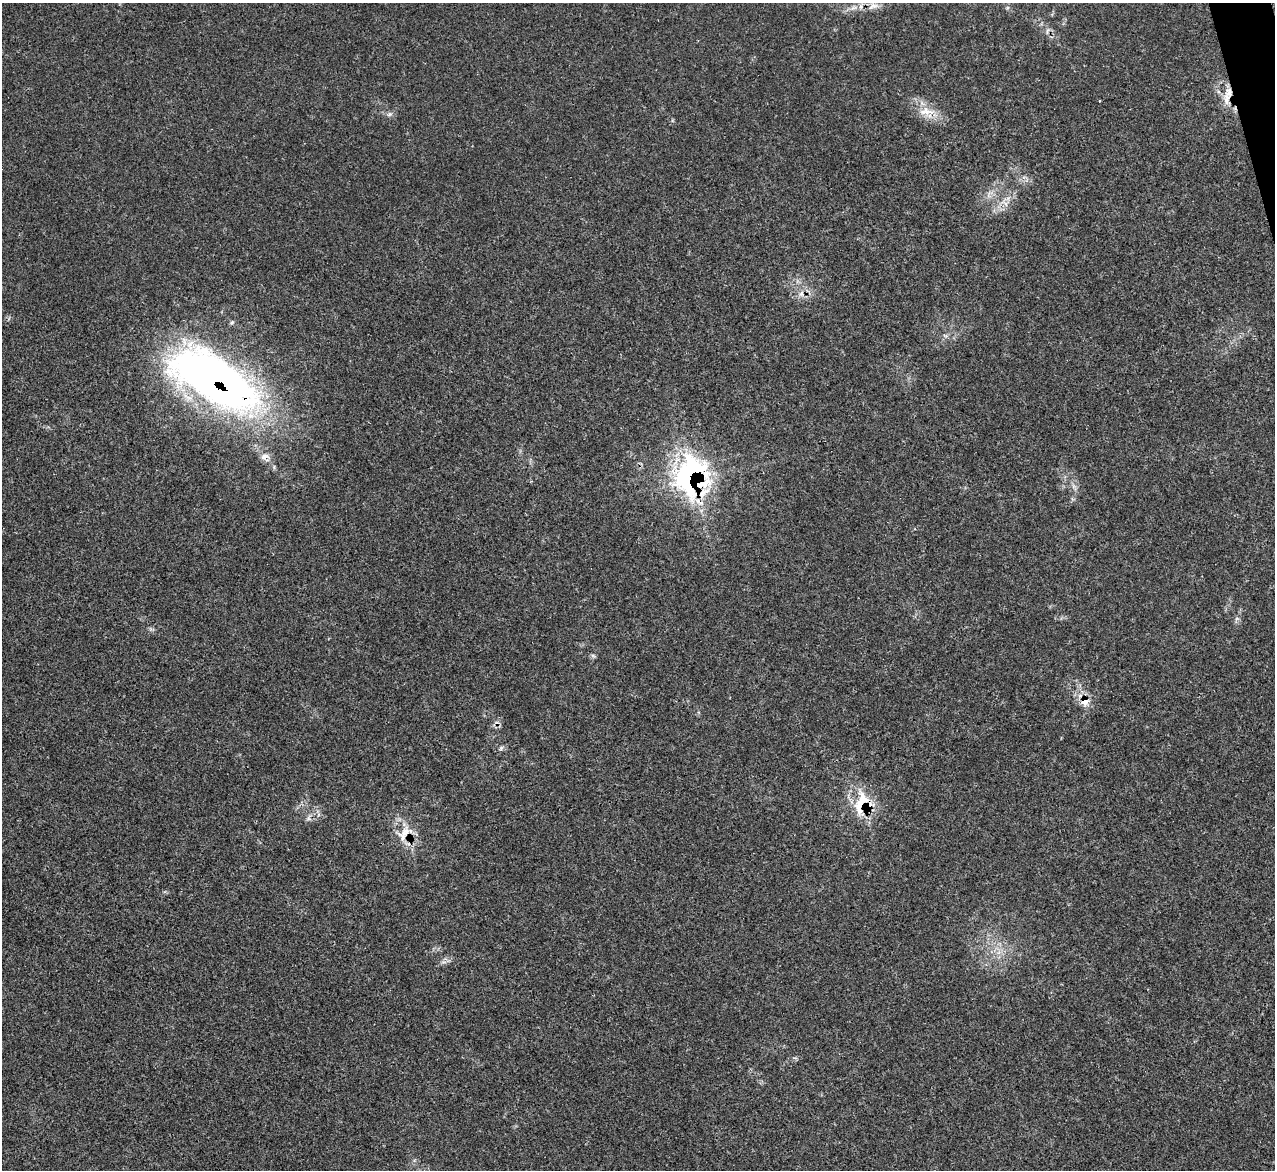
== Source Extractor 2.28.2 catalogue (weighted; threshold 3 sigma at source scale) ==
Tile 10 of 4 x 4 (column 2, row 3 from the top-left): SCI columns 1289-2561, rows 1436-2603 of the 5114 x 5093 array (HDU 1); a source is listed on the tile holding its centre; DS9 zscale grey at full resolution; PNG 1277 x 1172 px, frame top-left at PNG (2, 3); no overlay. Shown black and unused: <1% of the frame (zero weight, under 3 of 5 exposures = <1% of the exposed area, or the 3 px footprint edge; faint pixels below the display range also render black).
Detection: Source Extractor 2.28.2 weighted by HDU 2 'WHT'; one run over the whole footprint, this tile lists its part. Background 0.0168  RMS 0.0029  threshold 0.0128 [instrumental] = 3 sigma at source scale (4.5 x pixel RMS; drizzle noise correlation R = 1.50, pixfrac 1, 0.05/0.05 arcsec/px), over >= 5 px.
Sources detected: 20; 2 inside a brighter listed object's ellipse — not listed separately; the other 18 listed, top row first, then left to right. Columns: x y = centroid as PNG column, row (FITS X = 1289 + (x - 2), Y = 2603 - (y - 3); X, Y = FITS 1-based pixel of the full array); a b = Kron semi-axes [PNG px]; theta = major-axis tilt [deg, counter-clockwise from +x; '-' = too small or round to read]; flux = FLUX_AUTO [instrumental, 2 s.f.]
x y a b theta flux
873 6 17 8 17 2.2
853 8 11 5 21 1.4
1047 31 11 3 70 0.61
1227 99 21 9 -88 3.8
1099 101 3 2 - 0.25
926 111 25 10 1 4.4
390 114 7 5 12 0.71
1004 203 15 5 -42 1.6
801 294 9 6 75 1.3
232 322 6 4 19 0.38
214 379 107 45 -30 150
265 457 12 11 - 2.1
691 476 49 34 72 57
1084 701 10 9 - 3.9
501 748 7 5 46 0.61
861 803 42 17 78 11
308 818 8 5 -18 0.85
404 833 27 13 57 5.2
Overlapping masked pixels (flux is a lower limit): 6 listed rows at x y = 1227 99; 214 379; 691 476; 1084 701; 861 803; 404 833